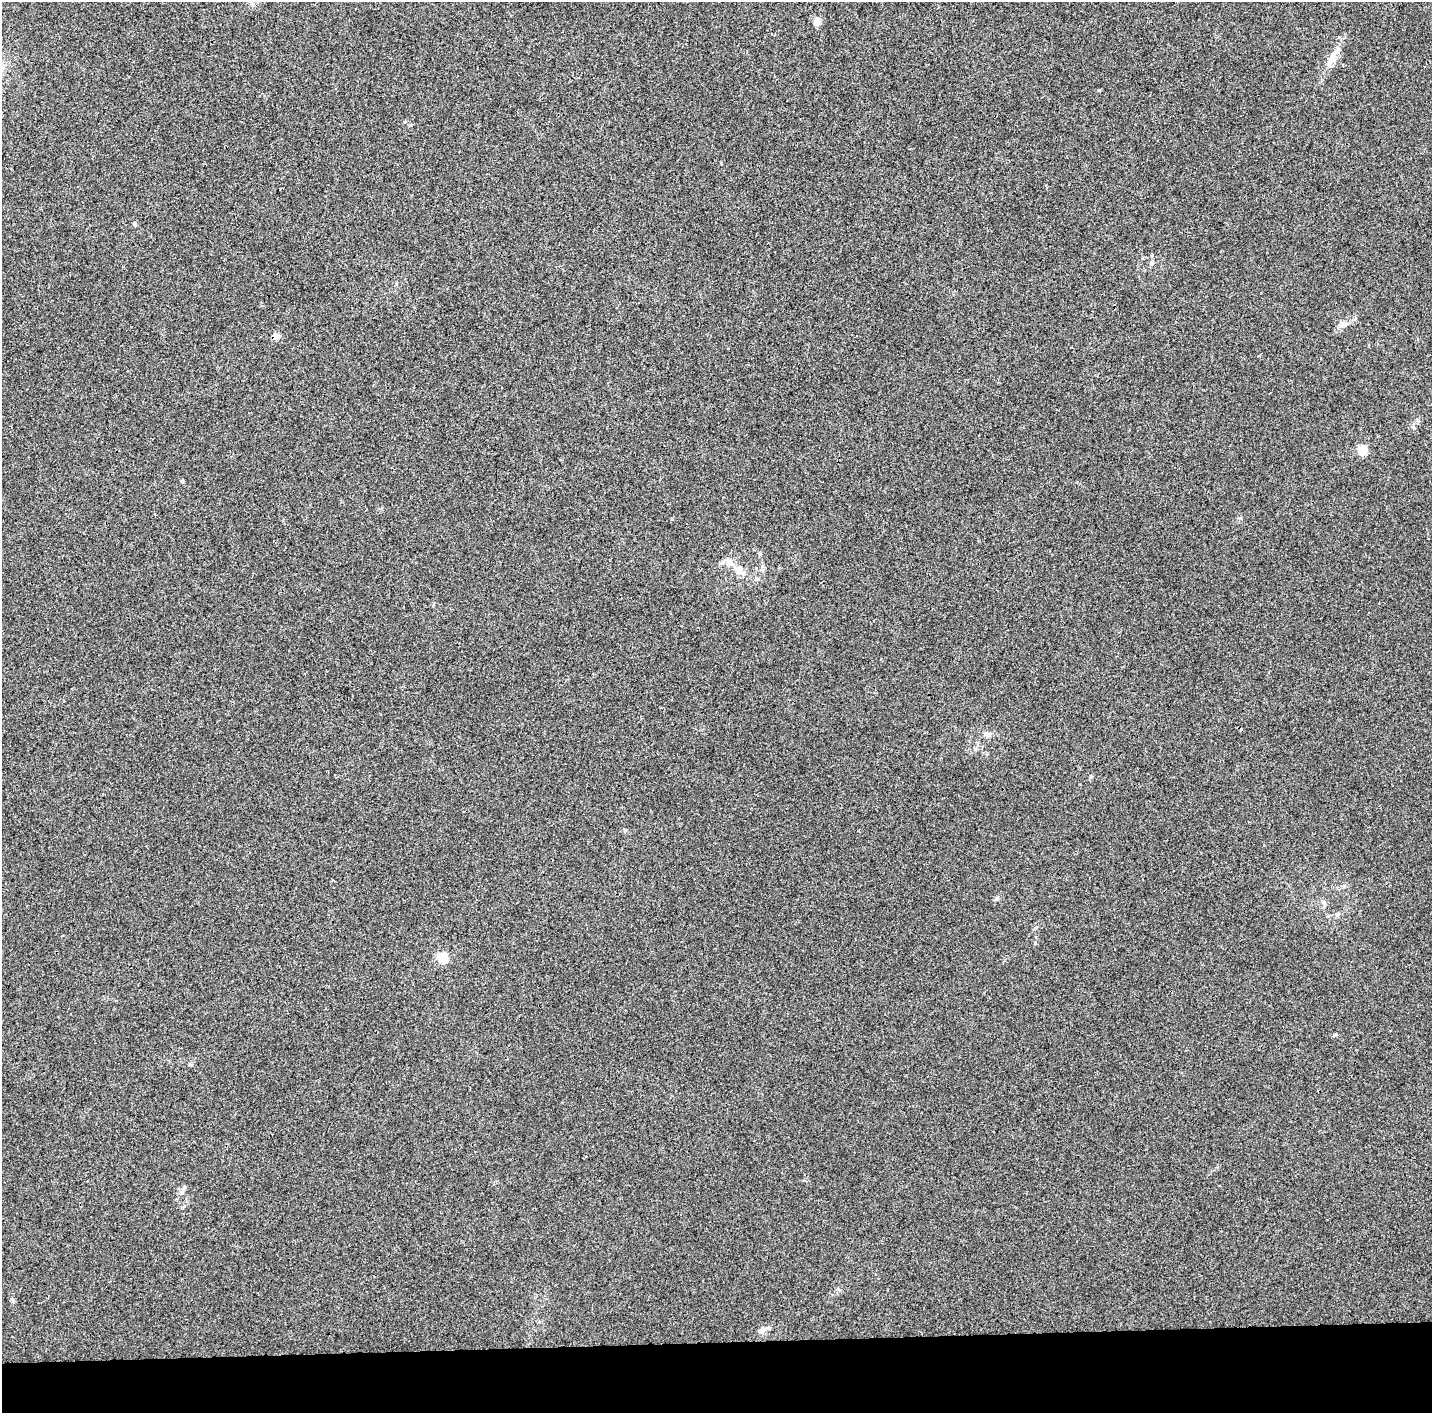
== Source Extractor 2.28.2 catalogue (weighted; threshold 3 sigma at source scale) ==
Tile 8 of 3 x 3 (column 2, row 3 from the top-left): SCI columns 1440-2869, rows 159-1569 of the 4300 x 4550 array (HDU 1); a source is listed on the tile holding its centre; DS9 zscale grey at full resolution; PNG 1434 x 1415 px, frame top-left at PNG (2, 2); no overlay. Shown black and unused: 5% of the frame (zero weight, under 3 of 4 exposures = <1% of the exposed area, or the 3 px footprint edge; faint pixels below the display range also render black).
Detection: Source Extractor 2.28.2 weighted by HDU 2 'WHT'; one run over the whole footprint, this tile lists its part. Background 0.00897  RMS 0.0037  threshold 0.0167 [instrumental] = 3 sigma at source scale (4.5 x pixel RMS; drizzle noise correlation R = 1.50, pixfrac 1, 0.0396/0.0396 arcsec/px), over >= 5 px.
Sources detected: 20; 1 inside a brighter listed object's ellipse — not listed separately; the other 19 listed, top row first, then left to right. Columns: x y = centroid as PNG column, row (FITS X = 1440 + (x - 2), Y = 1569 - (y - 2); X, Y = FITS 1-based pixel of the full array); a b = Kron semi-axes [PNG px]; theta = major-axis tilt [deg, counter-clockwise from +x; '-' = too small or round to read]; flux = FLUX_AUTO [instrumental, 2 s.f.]
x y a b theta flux
817 21 10 7 55 1.8
1331 59 28 7 65 4.2
135 224 5 5 - 0.75
1152 263 7 5 43 0.78
1343 325 10 8 13 1.9
276 336 11 7 -6 1.6
1362 450 5 5 - 16
182 481 5 4 - 0.47
1240 518 6 3 17 0.43
738 569 11 10 - 3.1
988 735 9 8 - 1.5
1091 776 6 4 72 0.43
997 899 6 5 - 0.6
1324 903 8 5 -80 0.98
1337 914 7 5 49 0.83
443 957 5 5 - 27
1335 1035 6 4 27 0.57
185 1187 6 4 90 0.57
761 1330 10 7 45 1.9
Overlapping masked pixels (flux is a lower limit): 1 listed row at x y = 276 336
Unlisted compact peaks at least as high as the median listed source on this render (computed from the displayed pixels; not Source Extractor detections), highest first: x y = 1099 90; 1413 427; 1035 943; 838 1289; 13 1300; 189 1064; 672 519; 404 122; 625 830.